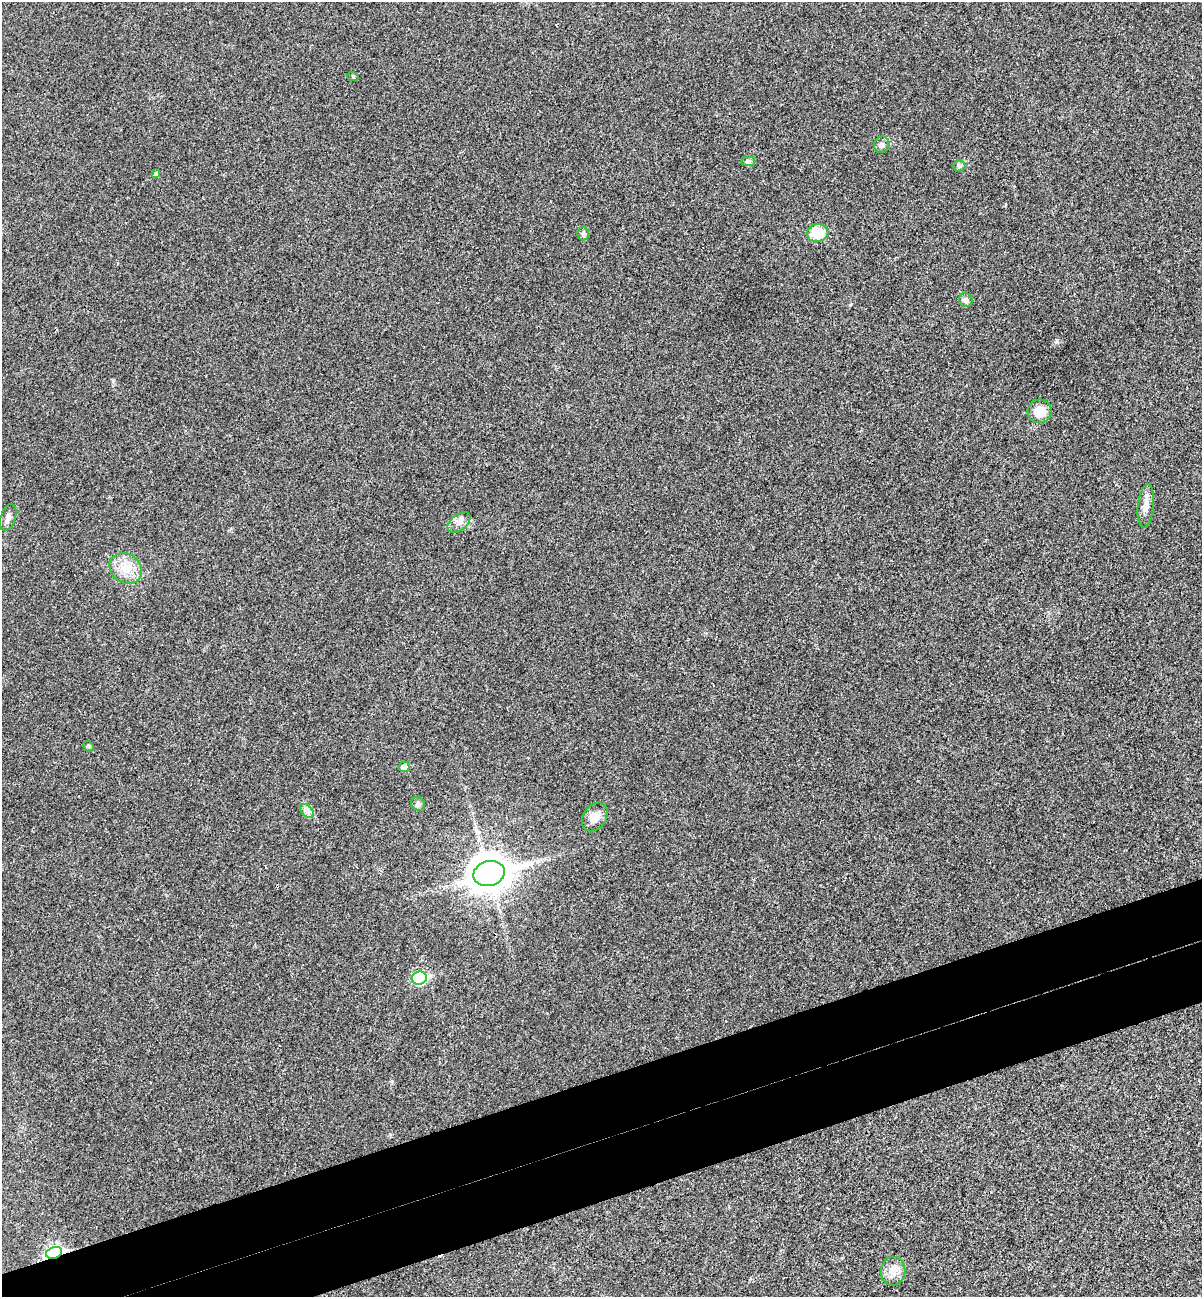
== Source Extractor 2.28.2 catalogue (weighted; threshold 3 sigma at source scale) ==
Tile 7 of 4 x 4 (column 3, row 2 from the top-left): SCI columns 2564-3763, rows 2650-3944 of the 5253 x 5299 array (HDU 1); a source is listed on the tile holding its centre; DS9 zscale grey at full resolution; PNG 1204 x 1299 px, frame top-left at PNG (2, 2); each listed source drawn as its Kron ellipse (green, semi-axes under 4 px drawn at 4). Shown black and unused: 8% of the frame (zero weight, under 3 of 4 exposures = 6% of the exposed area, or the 3 px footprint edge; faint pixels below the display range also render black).
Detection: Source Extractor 2.28.2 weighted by HDU 2 'WHT'; one run over the whole footprint, this tile lists its part. Background 0.0197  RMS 0.0064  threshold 0.0286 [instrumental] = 3 sigma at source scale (4.5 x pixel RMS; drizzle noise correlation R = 1.50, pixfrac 1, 0.05/0.05 arcsec/px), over >= 5 px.
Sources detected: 22; all 22 listed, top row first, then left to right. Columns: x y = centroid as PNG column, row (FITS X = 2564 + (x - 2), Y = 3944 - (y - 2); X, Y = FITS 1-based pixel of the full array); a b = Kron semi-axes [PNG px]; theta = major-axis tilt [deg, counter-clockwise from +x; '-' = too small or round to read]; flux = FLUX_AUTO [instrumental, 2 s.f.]
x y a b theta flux
353 77 6 3 -20 0.68
882 145 8 7 - 2.6
748 162 7 4 -1 1.3
959 166 6 6 - 1.2
156 173 4 3 - 1.1
818 233 11 9 10 17
583 234 7 6 - 1.3
966 300 7 6 - 2.5
1040 411 12 12 - 11
1146 506 22 8 84 5.5
8 517 14 7 72 3
459 522 13 8 38 4.2
126 568 17 14 -35 12
88 746 6 4 -45 0.83
404 767 5 5 - 5.2
418 804 7 6 - 1.8
307 811 8 5 -45 2.2
595 817 15 11 55 7.1
489 874 16 12 15 1300
419 978 7 6 - 56
54 1253 8 5 18 130
893 1271 14 12 81 6.4
Overlapping masked pixels (flux is a lower limit): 1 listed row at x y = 54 1253
Unlisted compact peaks at least as high as the median listed source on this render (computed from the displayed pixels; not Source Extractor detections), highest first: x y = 1057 340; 392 1081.